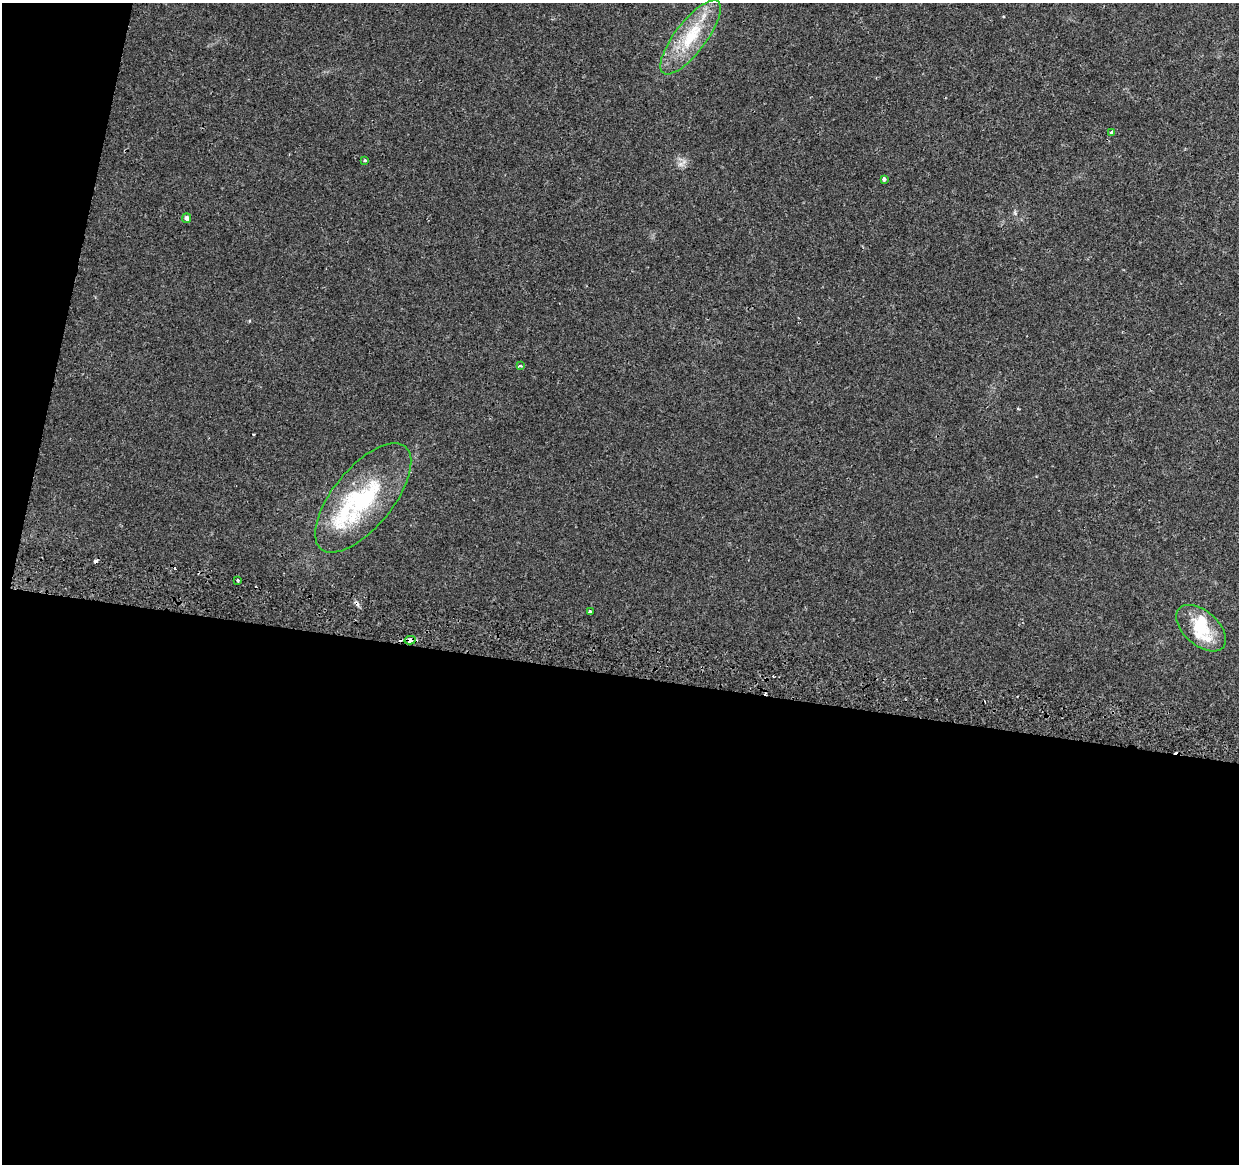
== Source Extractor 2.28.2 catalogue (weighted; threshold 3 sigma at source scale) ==
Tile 13 of 4 x 4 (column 1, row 4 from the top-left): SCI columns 19-1255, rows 332-1493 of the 4976 x 5248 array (HDU 1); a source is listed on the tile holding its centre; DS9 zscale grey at full resolution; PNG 1241 x 1166 px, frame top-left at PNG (2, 3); each listed source drawn as its Kron ellipse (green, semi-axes under 4 px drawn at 4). Shown black and unused: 45% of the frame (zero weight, under 2 of 3 exposures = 3% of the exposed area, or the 3 px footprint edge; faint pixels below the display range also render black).
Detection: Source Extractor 2.28.2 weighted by HDU 2 'WHT'; one run over the whole footprint, this tile lists its part. Background 0.0401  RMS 0.0039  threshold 0.0178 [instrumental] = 3 sigma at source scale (4.5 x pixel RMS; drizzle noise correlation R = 1.50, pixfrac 1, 0.0396/0.0396 arcsec/px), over >= 5 px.
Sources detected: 20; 1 inside a brighter object's white glare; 6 cosmic-ray / hot-pixel residue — neither listed nor drawn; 2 inside a brighter listed object's ellipse — not listed separately; the other 11 listed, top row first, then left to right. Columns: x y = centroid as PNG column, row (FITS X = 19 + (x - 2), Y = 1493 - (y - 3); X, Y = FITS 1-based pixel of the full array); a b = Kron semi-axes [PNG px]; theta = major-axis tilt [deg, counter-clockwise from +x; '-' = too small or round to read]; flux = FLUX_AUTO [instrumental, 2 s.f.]
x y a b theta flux
691 37 45 15 52 17
1111 132 4 3 - 1.3
364 160 3 3 - 0.86
884 179 3 3 - 0.82
187 218 5 4 - 1.3
521 366 4 3 - 1.6
363 498 66 30 51 40
238 580 3 3 - 0.57
590 612 4 4 - 1.6
1201 628 29 17 -41 12
410 640 5 3 - 3.6
Overlapping masked pixels (flux is a lower limit): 2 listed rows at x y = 363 498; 410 640